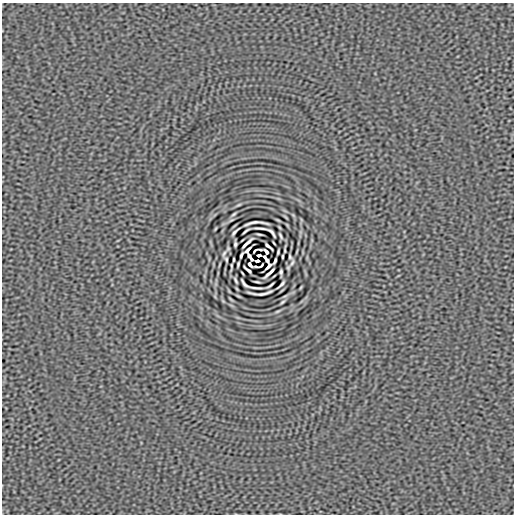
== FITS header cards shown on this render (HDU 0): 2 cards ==
NAXIS1  =                  512
NAXIS2  =                  512

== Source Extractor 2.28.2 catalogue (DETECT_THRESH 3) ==
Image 512 x 512 px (HDU 0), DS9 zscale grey, 1 PNG px = 1 image px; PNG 516 x 516 px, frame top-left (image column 1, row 512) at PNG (2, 3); no overlay
Background 4.19e-07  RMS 3.1e-05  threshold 9.30e-05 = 3 sigma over >= 5 px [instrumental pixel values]
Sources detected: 47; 2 with non-positive FLUX_AUTO (blend fragments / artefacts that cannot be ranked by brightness) are not listed; the other 45 listed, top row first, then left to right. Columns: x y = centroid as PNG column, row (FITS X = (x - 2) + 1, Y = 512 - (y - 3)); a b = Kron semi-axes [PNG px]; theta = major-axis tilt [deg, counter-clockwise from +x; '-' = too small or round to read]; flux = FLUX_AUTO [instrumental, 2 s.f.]
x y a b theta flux
239 205 7 3 22 2.6e-03
234 214 6 3 36 2.9e-03
256 223 24 4 3 2.1e-03
261 228 14 2 -5 6.6e-03
246 231 7 2 37 3.7e-03
235 232 9 2 46 4.5e-03
272 232 10 3 -52 4.3e-03
259 234 5 2 - 2.8e-03
280 236 6 2 -64 3.2e-03
247 243 13 2 43 7.2e-03
274 243 3 2 - 1.7e-03
235 244 5 3 - 3.8e-03
268 246 9 2 -40 5.2e-03
248 250 7 3 47 4.8e-03
285 251 4 2 - 2.0e-03
266 252 5 3 - 4.8e-03
278 252 5 2 - 2.5e-03
224 253 11 4 66 5.1e-03
241 255 7 2 64 3.6e-03
259 255 4 3 - 3.7e-03
250 257 9 3 -55 3.5e-04
282 257 4 2 - 2.4e-03
290 257 4 2 - 2.8e-03
226 259 4 2 - 2.8e-03
234 259 4 2 - 2.4e-03
266 259 9 3 -56 7.7e-04
257 261 4 3 - 3.7e-03
275 261 6 2 68 3.9e-03
292 263 11 4 66 5.1e-03
238 264 5 2 - 2.5e-03
250 264 6 3 -48 3.9e-03
231 265 4 2 - 2.0e-03
268 266 7 2 45 4.8e-03
248 270 9 2 -40 5.2e-03
281 272 5 3 - 3.8e-03
269 273 13 2 43 7.2e-03
236 280 6 2 -64 3.2e-03
257 282 5 2 - 2.8e-03
244 284 10 3 -51 4.3e-03
281 284 9 2 46 4.5e-03
270 285 7 2 37 3.7e-03
255 288 13 2 -5 6.6e-03
260 293 24 4 3 2.1e-03
282 302 6 3 36 2.9e-03
277 311 7 3 22 2.6e-03
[2 non-positive-flux detections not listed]